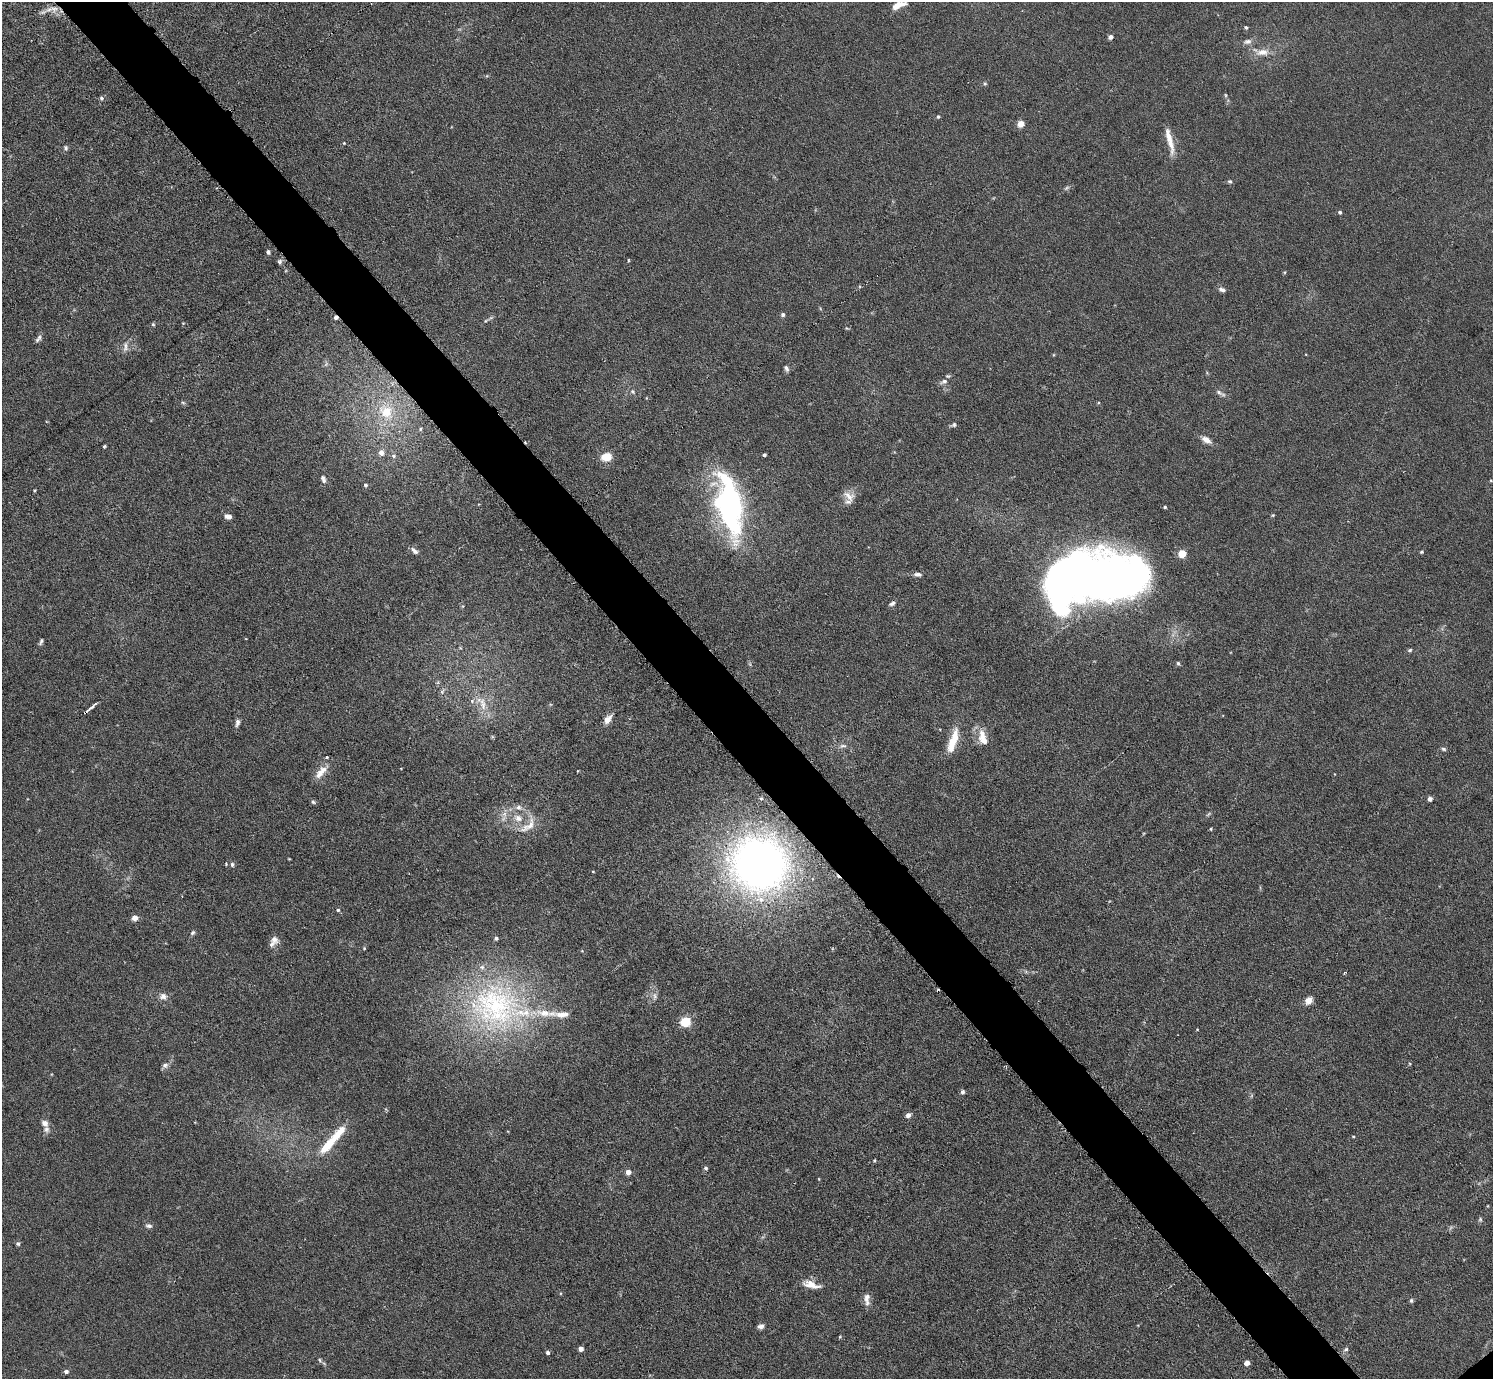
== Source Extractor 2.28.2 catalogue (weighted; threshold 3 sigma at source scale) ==
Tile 11 of 4 x 4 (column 3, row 3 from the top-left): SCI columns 3087-4577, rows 1535-2911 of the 6126 x 6131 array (HDU 1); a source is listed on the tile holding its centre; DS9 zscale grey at full resolution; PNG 1495 x 1381 px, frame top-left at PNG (2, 2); no overlay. Shown black and unused: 5% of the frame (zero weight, under 3 of 6 exposures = <1% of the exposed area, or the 3 px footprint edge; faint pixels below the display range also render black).
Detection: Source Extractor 2.28.2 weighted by HDU 2 'WHT'; one run over the whole footprint, this tile lists its part. Background 0.0396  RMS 0.004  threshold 0.0164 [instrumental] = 3 sigma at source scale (4.09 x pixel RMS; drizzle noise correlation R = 1.36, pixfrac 0.8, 0.05/0.05 arcsec/px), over >= 5 px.
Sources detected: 131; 1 too faint to see at this stretch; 3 inside a brighter object's white glare — not listed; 11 inside a brighter listed object's ellipse — not listed separately; the other 116 listed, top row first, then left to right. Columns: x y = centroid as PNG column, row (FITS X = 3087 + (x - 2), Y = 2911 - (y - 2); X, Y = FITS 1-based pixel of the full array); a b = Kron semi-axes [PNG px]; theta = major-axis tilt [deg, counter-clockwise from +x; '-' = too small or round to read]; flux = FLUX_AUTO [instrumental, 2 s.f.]
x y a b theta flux
898 5 17 6 23 4.8
54 9 11 8 66 2.5
43 12 14 5 29 1.7
1246 27 4 4 - 0.64
1110 37 5 5 - 1.2
1247 41 13 7 14 1.8
1262 52 23 9 -4 4.9
985 84 5 5 - 0.51
1225 95 5 3 - 0.41
101 98 6 5 - 0.77
938 117 5 4 - 0.57
1021 124 4 4 - 7.4
344 143 4 3 - 0.3
1171 144 30 8 -78 4.8
65 148 7 5 -75 0.91
1230 181 6 5 - 0.67
1340 212 4 4 - 0.74
268 252 4 4 - 0.96
628 260 4 3 - 0.34
279 261 7 7 - 0.89
1284 272 5 4 - 0.43
1222 289 9 6 -15 1.3
783 315 5 4 - 1
336 318 5 4 - 1.4
486 321 6 4 44 0.53
153 324 5 4 - 0.54
38 339 11 5 52 1.1
125 347 16 7 89 2.2
786 368 8 5 -70 1.1
944 381 12 7 21 1.8
633 392 7 6 - 1
1219 392 10 6 -38 1.3
183 402 6 4 -3 0.55
386 412 16 13 -52 12
953 425 8 5 25 0.82
420 429 6 5 - 0.59
1206 440 12 7 -32 2.8
104 446 4 3 - 0.59
381 453 6 6 - 2.4
764 455 4 3 - 0.89
393 456 6 6 - 1
607 457 8 6 9 8.6
323 479 11 6 -75 1.3
365 485 4 4 - 0.71
34 490 3 2 - 0.41
849 496 17 11 -42 3.4
729 506 62 24 -78 99
1165 507 4 4 - 0.5
1273 515 5 4 - 0.37
228 516 7 5 -13 2.1
415 551 11 6 -43 1.5
1422 552 6 4 40 0.48
1182 554 5 5 - 13
1076 567 130 38 -10 330
918 574 9 5 -5 1.5
892 603 8 5 29 1.1
41 642 9 4 68 0.77
1410 650 6 4 17 0.61
1178 663 6 4 -73 0.62
442 691 8 5 57 0.86
472 701 6 6 - 1.1
483 704 25 9 -75 5.7
91 707 15 3 41 1.7
608 719 11 7 55 3.1
237 722 9 6 84 1.5
982 734 17 11 -78 4.5
953 741 31 9 72 8.7
843 746 10 5 10 1.4
1444 749 7 5 -18 0.71
577 771 4 2 - 0.25
321 772 22 8 46 4.3
1430 799 5 5 - 1.3
313 802 7 4 -61 0.66
519 807 10 7 -19 2
504 814 9 6 -74 1.8
1208 814 8 3 45 0.57
528 825 32 14 48 7.3
1211 829 4 3 - 0.38
232 864 6 5 - 0.79
759 864 65 62 -23 190
593 872 4 3 - 0.27
338 910 5 4 - 0.58
135 918 7 6 - 2.1
193 933 7 5 45 0.76
496 938 5 5 - 0.77
274 939 12 10 -34 2.2
364 948 5 4 - 0.43
1344 973 4 3 - 0.54
163 996 11 9 -27 2.1
655 996 7 6 - 1.1
1309 1001 9 7 51 2.9
495 1006 76 64 -12 94
685 1022 5 5 - 28
1197 1029 4 2 - 0.26
165 1065 9 7 56 1.3
962 1092 5 5 - 1
908 1115 7 6 - 1.3
45 1123 11 9 -43 2.5
1353 1137 5 3 - 0.34
327 1146 27 10 48 10
705 1168 5 4 - 0.72
628 1172 5 5 - 2.2
1480 1219 7 5 71 0.65
149 1226 9 5 -6 1.1
18 1244 5 5 - 0.71
811 1285 23 9 -16 4.3
867 1299 17 7 -86 2.6
1411 1301 6 4 77 0.64
761 1326 7 6 - 1.3
840 1337 4 4 - 0.38
581 1349 4 4 - 2.2
1346 1349 7 5 30 0.78
548 1352 4 4 - 0.92
320 1360 6 4 -70 0.56
1247 1363 5 5 - 2.3
66 1371 5 4 - 1.3
Overlapping masked pixels (flux is a lower limit): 3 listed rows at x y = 336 318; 91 707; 759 864
Isophote crosses this tile's border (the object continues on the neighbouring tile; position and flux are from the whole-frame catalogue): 1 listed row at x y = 898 5